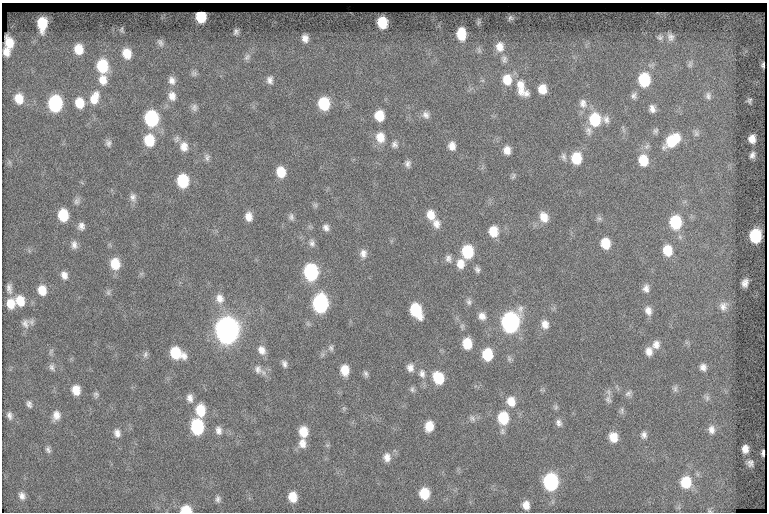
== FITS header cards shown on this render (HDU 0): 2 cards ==
NAXIS1  =                  765
NAXIS2  =                  510

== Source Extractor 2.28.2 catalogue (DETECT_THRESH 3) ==
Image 765 x 510 px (HDU 0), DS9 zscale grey, 1 PNG px = 1 image px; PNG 769 x 514 px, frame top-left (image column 1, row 510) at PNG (2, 3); no overlay
Background 106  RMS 7.1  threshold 21.2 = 3 sigma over >= 5 px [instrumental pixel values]
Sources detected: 177; all 177 listed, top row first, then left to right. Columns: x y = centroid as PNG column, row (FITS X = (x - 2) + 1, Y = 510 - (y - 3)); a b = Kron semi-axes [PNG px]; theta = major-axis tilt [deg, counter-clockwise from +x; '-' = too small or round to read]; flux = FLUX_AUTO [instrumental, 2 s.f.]
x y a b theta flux
201 17 9 8 - 16000
510 18 6 5 - 950
382 22 9 8 - 14000
478 22 8 4 81 780
42 23 10 7 88 14000
122 30 8 4 -80 820
236 32 5 4 - 1300
461 34 11 7 -86 11000
660 37 9 8 - 1500
670 37 11 9 -74 2500
305 38 7 6 - 3000
160 42 11 7 -61 1700
9 43 9 6 -80 5700
500 47 13 10 89 5100
79 49 9 7 -80 7600
479 50 10 5 -76 1400
6 52 7 5 -79 2700
127 54 11 9 -74 8200
247 57 10 7 46 1900
504 59 12 8 -77 2400
690 64 11 7 66 1900
763 65 5 3 - 880
102 66 12 10 -79 22000
194 73 9 7 -15 1300
103 80 12 10 -81 5700
172 80 11 9 -69 3100
270 80 10 8 87 2500
507 80 13 11 -84 9300
644 80 12 10 -88 26000
521 87 24 12 -80 8400
542 89 9 8 - 6700
526 93 9 9 - 2400
634 95 10 8 72 1900
172 96 13 10 -74 4200
708 96 12 9 -81 2700
94 98 17 10 70 7800
19 99 11 9 -73 7800
749 101 5 4 - 890
80 103 11 9 -78 9500
583 103 13 11 -76 3700
55 104 11 9 -90 58000
324 104 10 8 -80 23000
194 107 10 8 -83 1800
652 109 10 8 -82 2900
426 115 10 9 - 2400
379 116 9 8 - 10000
151 118 10 9 - 54000
606 119 11 9 -80 2600
595 120 12 11 - 22000
588 131 13 9 -84 2800
655 131 9 7 70 1300
696 133 11 7 -64 1800
380 137 14 11 -76 6800
752 139 7 6 - 3800
149 140 11 9 -83 15000
672 140 18 10 41 18000
108 143 9 8 - 1700
394 144 9 8 - 1900
452 146 9 7 -83 3700
184 147 13 11 -83 5100
507 150 9 7 -83 4100
752 155 6 4 73 1600
207 157 10 7 -78 1700
564 157 11 6 -80 1700
576 158 11 9 -87 14000
643 160 12 10 -78 11000
9 162 7 4 -71 820
408 164 8 7 - 1800
281 172 10 8 -79 9300
513 176 10 4 72 890
183 181 10 8 -82 25000
133 197 11 9 -81 2300
77 201 10 7 64 1800
315 205 7 6 - 1000
63 215 10 8 -81 16000
431 215 11 9 -73 6100
249 217 9 7 -82 4000
291 217 9 7 -83 1500
544 217 13 10 -64 5400
599 218 7 6 - 1200
675 222 11 9 -83 25000
436 224 12 10 -68 4000
81 226 9 8 - 2500
326 228 8 7 - 2200
493 231 10 9 - 8400
755 236 10 8 88 27000
312 243 10 8 -76 1900
605 243 9 8 - 10000
74 245 11 8 -84 2600
668 250 11 9 -81 10000
468 252 11 9 -86 23000
363 253 11 9 87 3000
448 258 10 8 -76 2100
115 264 11 9 -79 11000
460 264 12 9 -86 5300
477 269 7 6 - 1500
311 272 11 9 -82 61000
64 275 10 8 -70 3000
745 283 8 6 74 2600
9 288 12 6 -83 2300
646 288 10 8 84 2700
42 290 10 9 - 7200
108 292 8 6 90 1200
219 298 13 11 -72 4400
20 301 11 9 -74 9000
469 302 10 6 -79 1400
11 304 11 8 -90 6500
320 304 11 9 -87 91000
723 306 13 12 - 4100
416 310 12 8 -64 25000
648 311 11 8 -71 3400
482 316 10 9 - 3200
510 322 12 10 81 160000
25 323 13 11 -77 3200
545 324 10 8 -79 3700
227 330 12 10 -85 530000
467 343 10 8 -80 10000
656 344 11 9 62 3400
331 348 8 7 - 1400
262 350 12 9 -59 3800
51 351 9 4 55 900
649 351 10 8 -86 3700
176 353 12 9 -30 20000
145 354 9 6 67 1300
487 354 10 8 -85 16000
509 359 8 5 -65 1100
284 364 9 6 -71 1800
52 367 10 7 -65 1700
703 367 10 9 - 2800
410 368 10 9 - 2900
258 369 13 10 -42 3100
345 370 10 8 -83 7900
422 373 13 9 -79 3200
366 374 9 6 -67 1300
438 378 11 9 -62 16000
412 389 9 6 -71 1200
675 389 9 7 -84 1500
76 390 9 7 -81 6900
628 393 10 7 29 1600
96 394 7 7 - 1200
190 398 11 7 -82 2800
707 398 11 7 -72 1800
608 399 12 8 -74 2100
511 401 12 10 -69 6200
29 404 8 5 -66 1500
556 407 6 6 - 960
344 408 6 5 - 690
200 410 12 9 -87 12000
622 410 11 5 88 1200
9 415 10 6 -80 1800
56 415 12 9 71 3900
472 418 10 7 -44 1700
503 418 11 9 -84 19000
559 423 10 8 -75 2100
429 426 10 8 77 6500
197 427 11 8 -83 44000
219 430 11 8 -80 2700
711 430 12 10 -82 3700
303 432 10 8 -85 8500
117 433 11 8 -77 2700
644 435 9 7 84 2100
613 437 10 9 - 6900
302 443 12 9 87 4100
48 449 9 6 -68 1500
745 449 7 6 - 3500
763 453 6 3 88 1100
387 457 12 9 -85 3400
750 463 6 6 - 1800
551 482 11 9 -84 70000
686 482 13 11 -89 15000
424 493 10 9 - 12000
22 496 10 8 -67 2600
293 497 10 8 -81 7800
218 499 8 6 87 1600
526 505 9 7 -82 4400
186 510 9 6 0 12000
709 511 7 5 -20 790
At the frame edge (FLAGS 8, measured only in part): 2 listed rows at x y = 186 510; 709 511